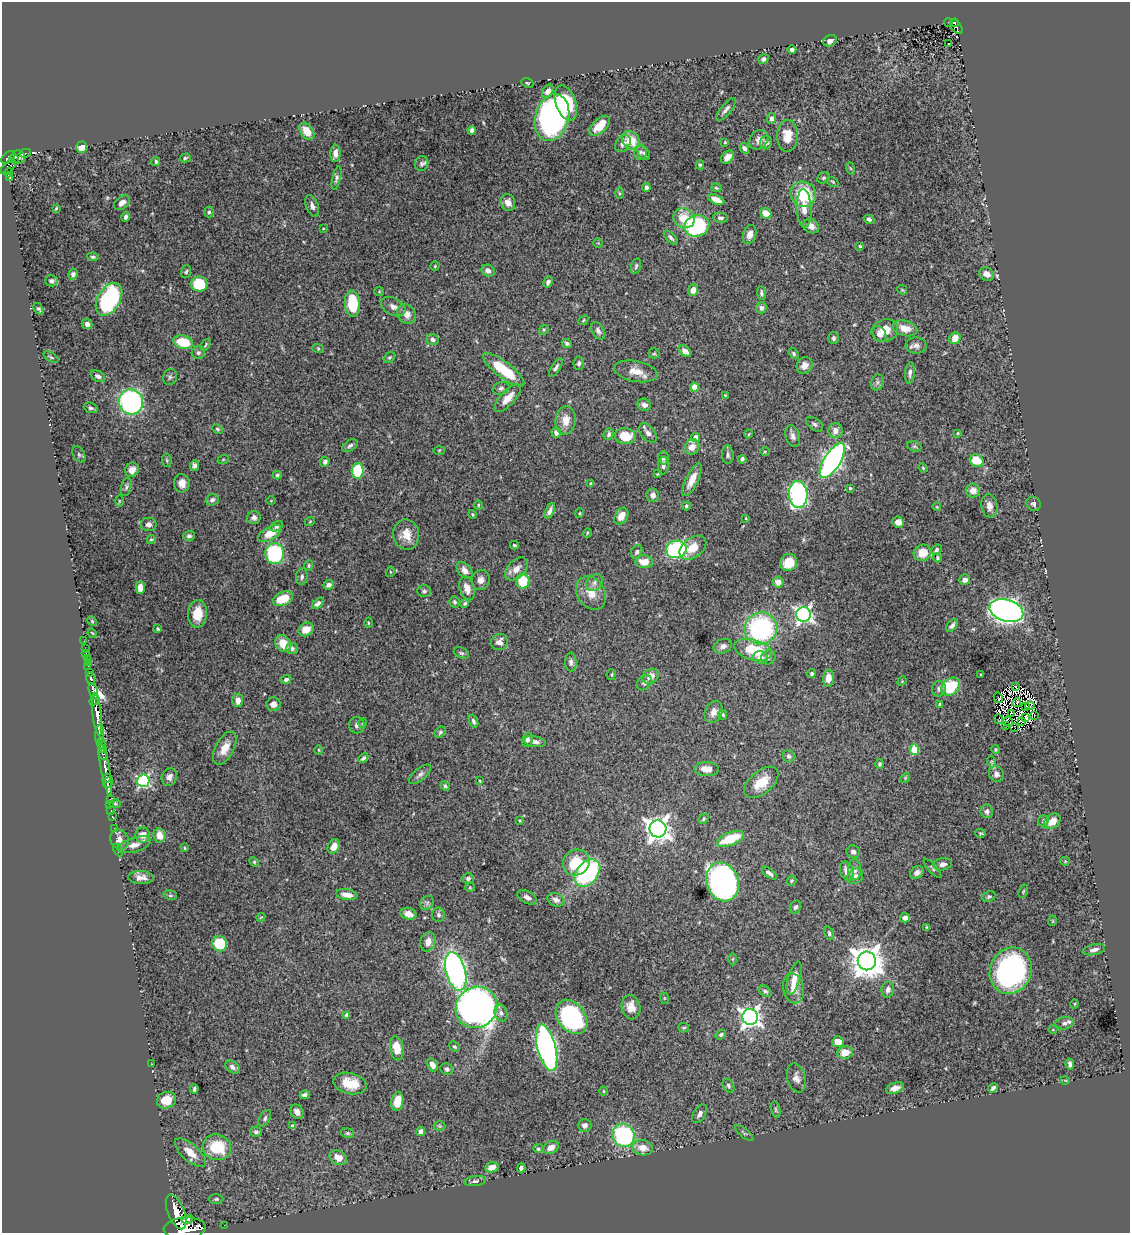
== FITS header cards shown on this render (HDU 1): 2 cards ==
NAXIS1  =                 1128
NAXIS2  =                 1231

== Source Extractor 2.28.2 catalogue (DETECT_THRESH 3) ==
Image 1128 x 1231 px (HDU 1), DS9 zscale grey, 1 PNG px = 1 image px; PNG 1132 x 1235 px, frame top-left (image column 1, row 1231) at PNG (2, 2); each listed source drawn as its Kron ellipse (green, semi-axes under 4 px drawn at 4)
Background 1.66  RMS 0.02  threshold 0.0608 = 3 sigma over >= 5 px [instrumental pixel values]
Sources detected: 433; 6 with non-positive FLUX_AUTO (blend fragments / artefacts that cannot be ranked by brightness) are neither listed nor drawn; the other 427 listed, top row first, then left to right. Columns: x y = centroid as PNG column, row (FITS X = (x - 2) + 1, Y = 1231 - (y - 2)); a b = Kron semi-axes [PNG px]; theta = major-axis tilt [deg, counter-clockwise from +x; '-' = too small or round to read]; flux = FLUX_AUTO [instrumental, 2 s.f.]
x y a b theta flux
949 22 5 3 - 40
955 23 4 3 - 150
956 27 8 5 -55 290
830 41 7 5 25 5.2
949 43 3 3 - 5.3
792 50 4 3 - 4.4
763 59 5 4 - 3.7
527 83 6 4 -21 1.7
548 91 7 5 57 7
566 103 18 10 -71 52
726 109 14 5 51 4.9
552 117 24 16 73 480
771 118 5 4 - 3.6
600 126 13 7 44 22
472 130 4 4 - 4.2
307 131 10 6 -56 21
787 136 16 10 89 22
631 140 10 8 -45 32
759 140 10 8 48 7.9
725 142 4 3 - 1.4
623 143 9 7 52 6.8
766 143 7 6 - 4.3
81 147 6 5 - 19
744 148 5 4 - 5.5
640 152 7 6 - 3.9
25 153 6 3 13 67
335 153 8 5 86 7.5
644 153 8 5 -48 2.8
8 157 8 5 40 420
18 157 7 6 - 440
727 157 7 5 47 7.9
14 158 4 4 - 310
185 158 5 4 - 2
156 161 5 4 - 2.6
421 164 8 6 66 3.5
700 165 4 4 - 1.8
8 167 9 5 43 570
850 168 6 4 -71 1.8
8 173 5 3 - 380
10 177 4 3 - 180
337 178 12 4 77 3.7
823 178 6 5 - 2.6
833 182 6 3 -35 1.5
646 187 4 4 - 4.6
716 188 5 4 - 1.8
619 193 5 4 - 1.8
803 194 13 12 - 65
716 200 8 4 -23 12
508 202 8 7 - 8.2
122 203 9 6 40 7.7
312 206 11 6 -69 6.1
56 208 4 3 - 1.3
804 208 19 7 -87 13
209 212 5 5 - 2.7
766 213 6 5 - 14
126 217 5 4 - 4
684 218 11 9 -32 31
721 218 7 5 -6 3.5
869 219 5 4 - 3.1
697 226 12 11 - 130
811 226 8 7 - 8.7
323 229 3 2 - 0.95
750 234 10 6 71 9
671 238 9 4 -46 3.4
598 243 4 4 - 1.2
860 246 3 3 - 1.4
93 257 5 4 - 2.4
435 266 4 4 - 1.7
636 266 8 4 74 2.6
488 271 7 5 -33 7.5
186 272 7 4 71 2.3
73 274 5 4 - 3
987 274 7 6 - 9.7
51 281 6 5 - 4.2
548 282 6 4 62 4.4
199 284 8 7 - 53
693 290 6 5 - 12
902 290 5 4 - 1.6
379 291 5 4 - 1.5
761 293 7 4 -83 2.8
109 299 18 11 59 190
353 304 13 7 -85 54
393 307 13 8 -28 8.2
761 308 5 5 - 4.8
39 309 6 4 -55 2.9
407 314 10 8 -57 10
583 320 5 4 - 1.6
87 324 5 5 - 6.5
905 328 12 7 -14 16
544 330 5 4 - 1.7
885 330 13 11 20 20
598 331 9 6 -59 4.5
879 334 9 6 -58 7.2
833 338 6 5 - 2.5
955 338 6 5 - 15
433 339 6 5 - 4.5
183 342 10 6 -15 44
567 343 5 4 - 2.8
206 345 6 3 55 1.6
916 345 10 8 -1 6.4
318 348 6 4 -19 1.9
685 351 7 5 -39 7.9
198 353 6 6 - 3.2
654 353 5 5 - 2
794 354 6 4 -54 1.9
51 357 8 3 -32 2
389 357 6 4 34 2
579 363 7 5 84 3.7
805 365 8 7 - 9.8
556 367 10 4 57 3.8
504 370 25 8 -37 58
636 371 22 10 -11 17
910 373 10 4 84 4.8
98 376 8 5 -29 4.6
170 377 8 7 - 3.3
877 382 8 6 71 4.1
694 387 4 4 - 21
501 388 8 6 18 4
725 395 3 3 - 1.2
508 398 17 7 47 17
131 402 12 12 - 280
644 405 7 6 - 6.1
91 408 7 5 -22 3
566 420 14 10 85 17
815 424 9 6 -34 3.7
217 429 5 3 - 1.9
835 430 7 7 - 10
556 433 5 4 - 4.5
648 433 11 6 -50 6.2
958 433 4 3 - 1.6
609 434 6 4 69 3.6
749 434 4 2 - 1.1
625 436 10 8 -4 31
793 436 11 7 -71 6
696 438 4 4 - 12
350 446 8 5 33 4.1
914 446 7 5 -17 2.4
692 447 8 7 - 14
439 450 6 4 2 1.4
765 451 4 3 - 1.3
79 454 9 5 -62 2.9
728 455 9 6 -88 4
663 458 6 5 - 4.7
742 459 4 4 - 4.1
167 460 7 4 -83 2
223 460 6 3 19 1.3
832 460 20 8 58 580
977 460 7 6 - 30
325 462 5 4 - 4.4
663 465 9 5 86 4.7
194 466 5 4 - 3.9
923 468 5 4 - 1.5
132 470 7 6 - 9.2
358 471 8 6 87 72
658 474 4 3 - 1.4
277 475 4 4 - 2.1
692 480 18 6 64 17
182 483 9 8 - 10
591 484 4 3 - 3.3
126 487 9 5 76 3.2
850 488 3 3 - 1.7
973 490 7 7 - 11
798 494 14 9 -87 280
653 495 7 6 - 6.2
212 500 6 5 - 4.1
119 501 6 4 89 1.7
271 501 5 3 - 1
1033 504 7 7 - 3.8
478 505 4 4 - 1.5
686 506 4 3 - 2.2
989 506 11 8 -83 9.7
937 507 4 3 - 1.1
550 511 8 4 65 6.1
580 513 5 3 - 1.2
473 514 5 3 - 1.7
621 516 9 6 59 16
254 518 6 6 - 4.5
746 518 3 3 - 1.3
310 521 5 3 - 1.1
898 522 6 5 - 8.4
149 524 8 6 1 5.9
277 526 7 4 30 3
270 533 13 6 30 21
587 533 4 3 - 1.4
406 535 15 13 -79 19
189 536 6 5 - 3.4
151 539 4 4 - 1.6
514 545 4 3 - 2
693 548 15 10 38 21
676 549 10 8 16 210
936 550 6 4 40 3.4
637 552 7 5 65 3.7
922 553 9 8 - 23
275 554 10 9 - 120
938 558 4 4 - 1.8
644 562 8 6 -4 18
789 562 9 8 - 27
309 566 5 4 - 2.1
516 569 14 8 46 13
465 570 10 6 -50 6.7
390 572 5 3 - 1.1
302 577 8 5 84 3.7
481 580 10 9 - 7.9
965 580 5 5 - 7.2
523 581 7 6 - 38
594 582 9 7 48 6.1
778 582 5 5 - 8.3
329 585 5 5 - 5.6
140 587 6 4 87 9.3
467 588 12 7 -73 13
424 591 6 5 - 2.9
591 593 18 13 -59 20
283 599 10 7 24 30
454 602 6 5 - 2.7
318 603 7 4 42 4.2
465 603 4 3 - 2.1
1006 611 17 11 -17 770
198 614 14 9 85 25
803 614 7 7 - 440
92 621 5 4 - 1.6
368 623 5 3 - 1.4
952 626 7 4 49 4.4
761 628 16 16 - 210
158 629 3 3 - 1.9
306 629 8 6 27 15
92 633 5 3 - 1.2
84 641 2 2 - 17
499 642 8 8 - 8.5
283 644 9 7 -53 23
723 646 9 7 23 6.3
85 648 2 2 - 11
292 649 6 5 - 3.7
753 650 19 10 -15 53
86 653 2 2 - 25
461 653 8 5 -25 2.5
768 657 7 6 - 3.8
87 658 2 2 - 15
761 658 7 6 - 7.9
88 662 3 2 - 49
571 662 9 5 -88 4.6
88 666 3 2 - 13
89 672 3 3 - 250
812 673 4 4 - 2.9
981 674 3 2 - 1.2
611 675 5 3 - 1.6
651 676 8 7 - 12
828 678 8 5 84 13
91 679 6 3 -72 310
286 679 5 4 - 3.8
902 681 5 4 - 1.4
644 683 8 6 45 3.2
1016 686 2 2 - 1.4
951 687 10 8 40 63
939 689 7 7 - 4.8
93 692 9 4 -74 1800
998 698 5 2 - 0.41
95 700 6 2 49 290
238 700 6 5 - 9.4
1017 703 4 2 - 1.8
273 704 7 7 - 7
940 704 4 4 - 2.9
1030 706 4 3 - 2.7
1026 707 3 2 - 0.72
714 712 11 8 66 9.3
1011 713 3 2 - 1.3
97 714 22 4 -83 4500
723 715 5 3 - 1.7
1034 715 2 2 - 3.3
1025 717 3 2 - 2.7
999 719 5 2 - 1.9
473 721 7 4 -67 3.2
1022 721 3 2 - 2.1
1008 722 5 2 - 2.3
363 723 5 3 - 1.1
357 725 8 8 - 4.5
1006 725 2 2 - 1.8
1015 728 2 2 - 0.98
440 732 6 4 47 2.4
100 734 9 4 85 590
527 740 7 5 76 4.5
535 742 11 5 -11 6
101 743 6 3 -78 660
225 748 18 9 62 19
103 749 4 3 - 310
996 749 4 4 - 1.8
319 750 4 3 - 1.2
914 750 5 4 - 34
103 754 5 4 - 290
789 756 6 5 - 3.6
363 758 5 4 - 3
992 762 5 3 - 1.5
880 764 5 4 - 2.5
105 769 28 4 -79 2600
707 769 12 7 -3 14
420 774 13 6 40 4.8
996 774 8 7 - 6.5
169 777 9 7 66 6.7
107 778 5 3 - 1300
905 778 5 4 - 1.7
143 781 6 6 - 200
480 781 4 2 - 1.1
761 782 20 11 40 28
108 783 6 3 54 1500
445 786 5 4 - 2.7
110 799 2 2 - 27
115 803 6 4 0 1.9
110 804 2 2 - 30
111 810 3 2 - 35
987 811 7 6 - 4.8
112 817 3 2 - 45
704 819 6 4 44 1.8
520 820 3 3 - 1.3
1043 821 6 5 - 2.7
1052 821 9 6 40 15
114 828 2 2 - 27
658 829 8 8 - 1100
980 833 5 4 - 1.6
143 835 8 7 - 15
159 835 7 6 - 17
119 839 10 9 - 9.2
730 839 14 6 22 47
134 845 17 7 16 12
334 846 7 5 63 12
185 848 3 3 - 1.4
118 850 7 3 -59 1.3
853 852 7 6 - 4.9
1065 861 4 4 - 1.3
254 862 5 4 - 1.8
576 862 14 12 37 41
943 864 9 6 9 6.1
932 868 12 3 -49 2.3
855 870 10 6 -88 5.7
847 871 10 6 -69 11
917 872 7 5 33 5.4
587 873 15 10 49 170
769 873 9 3 -38 4.3
855 876 8 7 - 5.5
141 878 13 6 -2 9.1
468 878 6 5 - 3.2
792 881 5 4 - 1.8
723 882 20 15 -70 530
470 887 5 4 - 1.6
1023 891 7 4 70 1.8
170 895 7 4 -16 2.5
347 895 11 5 -9 12
989 896 7 5 28 2.4
527 897 10 6 -27 6.4
556 900 9 6 -25 7
427 903 7 6 - 3.9
795 907 7 5 62 3.6
408 914 8 5 -17 11
439 915 7 6 - 3.7
261 917 4 3 - 1.2
905 918 5 4 - 6.3
1052 921 5 3 - 1.1
926 928 4 3 - 2.4
829 933 7 4 -70 2.6
428 942 10 7 71 11
220 944 8 7 - 55
1094 950 11 5 12 6
732 959 6 4 88 1.8
867 961 9 9 - 2400
456 971 20 10 -75 390
1011 971 23 20 68 270
794 978 17 6 74 16
793 988 15 10 -79 14
888 990 8 6 78 6.1
765 991 7 5 -37 3.2
664 998 6 3 -72 1.4
1074 1004 5 3 - 1.2
476 1007 21 20 - 830
631 1007 12 9 -79 14
501 1013 8 6 -71 4.3
347 1015 4 4 - 6.1
572 1017 19 13 -52 210
750 1017 8 8 - 740
1064 1023 9 6 11 4.7
684 1028 5 4 - 2.1
1053 1030 4 3 - 1
721 1034 6 4 36 2.5
838 1042 6 5 - 16
454 1046 6 4 -42 2.2
397 1048 12 7 -80 23
547 1048 24 9 -76 510
845 1052 7 6 - 19
151 1064 3 2 - 0.84
1070 1064 5 3 - 3.5
432 1065 7 4 -61 9.5
232 1067 8 5 -37 5
447 1069 6 5 - 4
796 1078 15 9 -74 8.7
1065 1080 4 3 - 0.99
350 1083 17 10 -13 29
728 1086 7 5 -59 2.9
895 1088 9 5 17 9
993 1088 5 4 - 3.6
194 1089 5 3 - 2.6
603 1091 4 3 - 1.4
305 1095 5 4 - 5.2
166 1100 10 8 20 23
397 1101 9 6 80 25
776 1110 8 4 -78 2.5
297 1112 7 6 - 6.5
700 1114 10 6 59 5.5
265 1118 9 5 62 3.3
584 1125 7 6 - 5.9
293 1126 4 4 - 4.8
440 1126 6 5 - 1.8
421 1131 4 4 - 6.7
256 1132 5 5 - 4.1
347 1133 6 5 - 2.4
744 1133 11 3 -40 2.3
624 1135 12 10 -63 150
217 1147 14 12 -18 54
551 1147 8 6 25 9.6
643 1148 10 7 -12 14
538 1149 5 4 - 2.2
190 1153 19 8 -41 18
338 1157 9 7 -28 15
492 1167 7 5 14 12
521 1168 4 4 - 3.8
475 1181 11 5 7 4.2
216 1199 7 5 1 2.6
176 1212 18 8 -68 5100
187 1219 6 3 15 690
224 1225 2 2 - 22
185 1228 21 11 3 8900
At the frame edge (FLAGS 8, measured only in part): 1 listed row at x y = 185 1228
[6 non-positive-flux detections neither listed nor drawn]